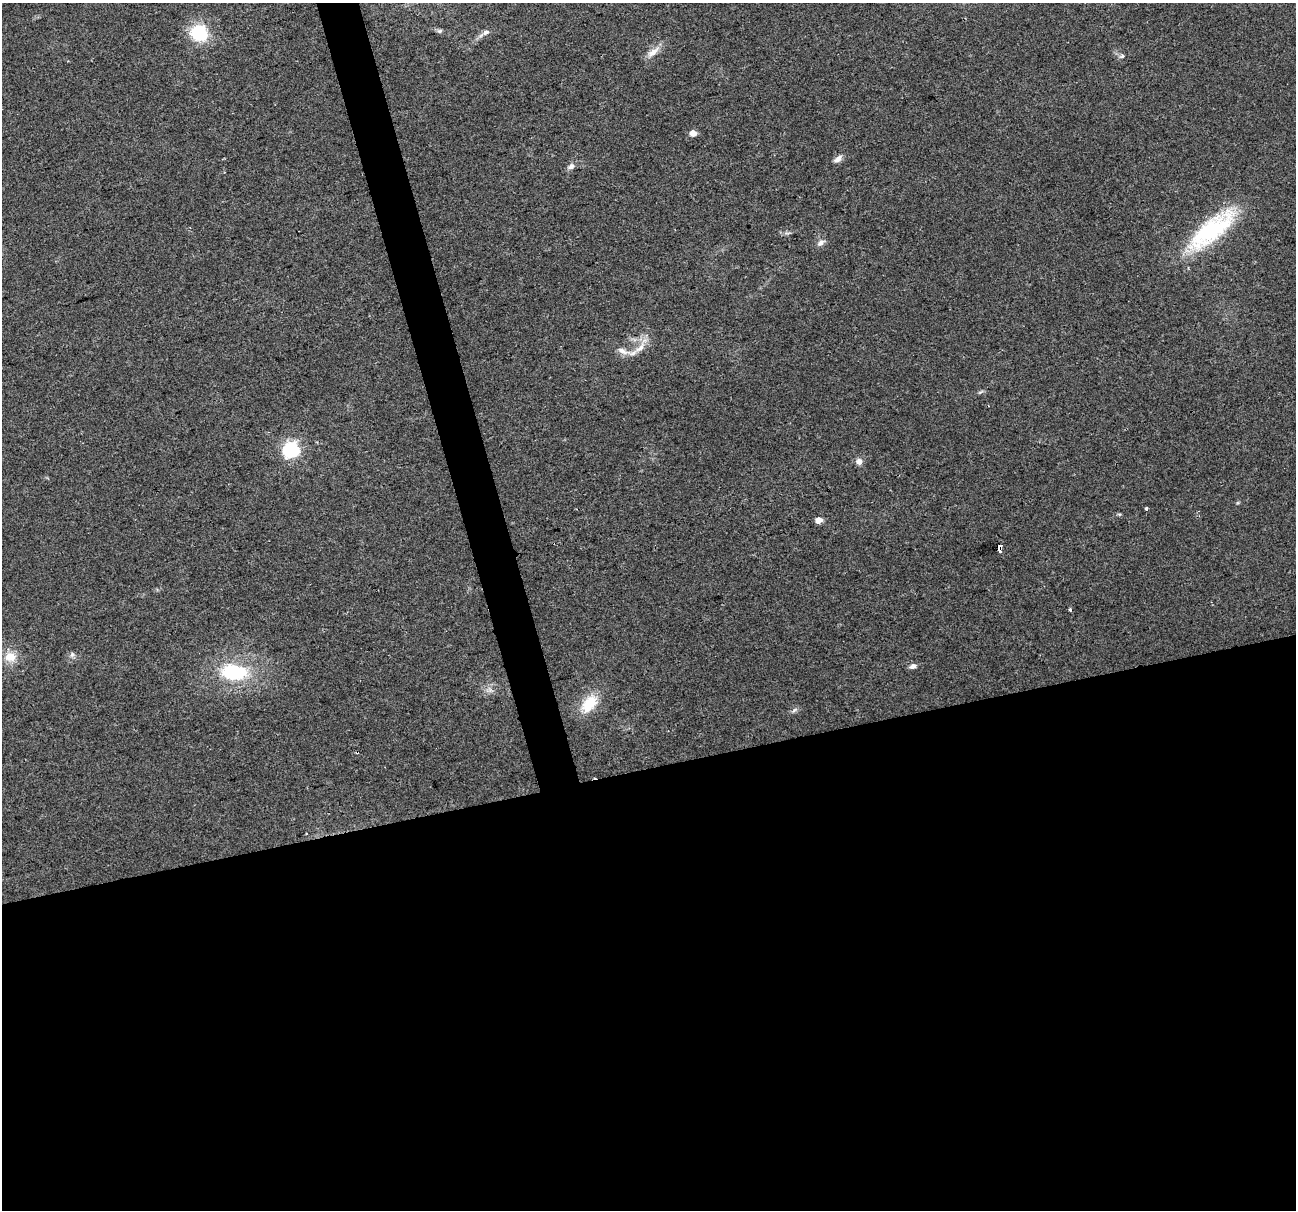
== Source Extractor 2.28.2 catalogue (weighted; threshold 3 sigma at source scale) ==
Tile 15 of 4 x 4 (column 3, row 4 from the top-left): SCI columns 2587-3880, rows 98-1305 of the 5173 x 4973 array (HDU 1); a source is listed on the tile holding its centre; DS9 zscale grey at full resolution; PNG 1298 x 1212 px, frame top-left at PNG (2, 3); no overlay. Shown black and unused: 39% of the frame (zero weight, under 2 of 3 exposures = <1% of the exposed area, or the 3 px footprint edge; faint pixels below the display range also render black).
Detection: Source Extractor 2.28.2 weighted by HDU 2 'WHT'; one run over the whole footprint, this tile lists its part. Background 0.0557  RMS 0.0074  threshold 0.0334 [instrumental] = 3 sigma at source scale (4.5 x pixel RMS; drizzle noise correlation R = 1.50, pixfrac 1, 0.0396/0.0396 arcsec/px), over >= 5 px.
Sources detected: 31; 2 cosmic-ray / hot-pixel residue — not listed; the other 29 listed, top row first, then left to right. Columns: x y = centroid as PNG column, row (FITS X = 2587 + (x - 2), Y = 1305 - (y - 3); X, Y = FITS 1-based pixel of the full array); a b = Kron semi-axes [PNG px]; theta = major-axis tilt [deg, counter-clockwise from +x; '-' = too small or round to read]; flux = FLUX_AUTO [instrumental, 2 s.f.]
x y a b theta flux
440 31 7 5 -9 1.6
486 32 11 7 31 3.1
199 33 16 15 - 37
653 52 20 8 39 7.1
1122 56 7 5 16 1.7
693 133 5 4 - 8.4
838 159 12 7 41 3.8
571 166 10 7 34 3.1
1212 230 65 21 39 80
821 243 11 7 40 3.4
640 348 23 9 41 9.4
622 351 22 7 -19 6.4
980 392 9 3 33 1.3
291 450 7 6 - 180
859 461 7 7 - 4.2
1146 509 4 3 - 1.8
1119 514 6 4 -18 0.94
819 520 5 4 - 8.5
1000 549 7 3 -86 100
1070 610 3 3 - 1.7
72 654 9 5 63 2
10 657 17 14 -3 11
913 666 8 6 24 2.8
234 672 26 15 -4 51
490 690 7 5 -45 2.4
589 704 25 15 50 21
795 710 9 4 35 1.7
357 752 3 3 - 2
306 834 3 2 - 1.1
Overlapping masked pixels (flux is a lower limit): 2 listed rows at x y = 1000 549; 357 752